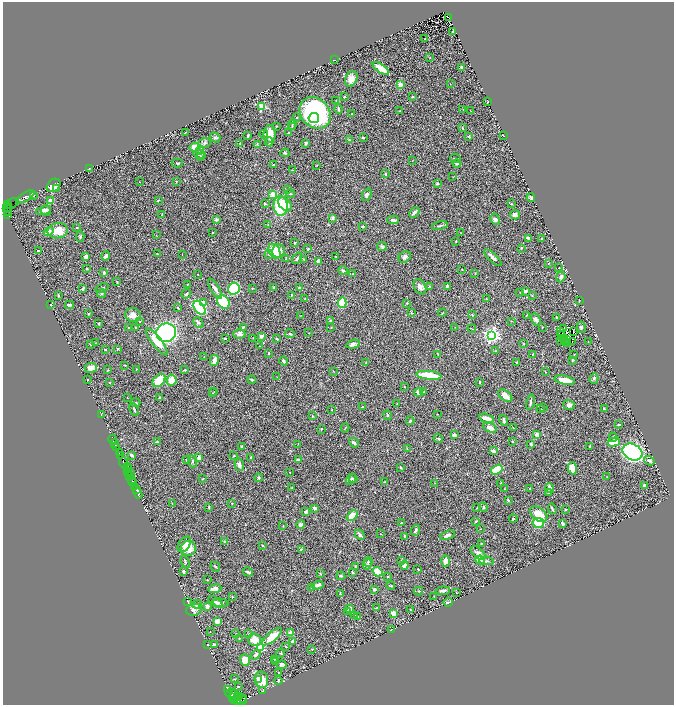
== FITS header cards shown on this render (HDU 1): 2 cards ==
NAXIS1  =                 1343
NAXIS2  =                 1405

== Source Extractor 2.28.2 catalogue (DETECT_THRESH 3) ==
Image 1343 x 1405 px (HDU 1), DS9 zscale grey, zoomed out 1/2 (1 PNG px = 2 x 2 image px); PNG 676 x 707 px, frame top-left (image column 2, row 1405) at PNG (3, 2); each listed source drawn as its Kron ellipse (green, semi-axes under 4 px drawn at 4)
Background 0.854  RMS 0.04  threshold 0.12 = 3 sigma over >= 5 px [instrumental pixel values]
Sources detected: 470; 29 cannot appear on this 1/2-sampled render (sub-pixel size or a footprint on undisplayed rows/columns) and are neither listed nor drawn; the other 441 listed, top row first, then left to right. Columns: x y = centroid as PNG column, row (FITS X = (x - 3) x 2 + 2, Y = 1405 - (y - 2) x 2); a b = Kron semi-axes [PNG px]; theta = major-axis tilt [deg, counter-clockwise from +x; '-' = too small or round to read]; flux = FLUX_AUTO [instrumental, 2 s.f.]
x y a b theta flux
449 18 2 2 - 10
453 31 3 2 - 7.1
424 39 4 3 - 5.2
430 57 2 2 - 2.4
334 60 2 1 - 2.1
462 67 3 2 - 22
381 69 9 3 -34 170
351 79 8 5 69 54
450 84 2 1 - 2
400 85 3 3 - 48
344 97 3 3 - 7.7
412 97 2 2 - 14
336 100 2 2 - 2.7
488 102 4 2 - 4.7
262 106 3 3 - 390
338 109 5 3 - 11
463 109 2 2 - 2.3
399 111 2 2 - 6.5
471 111 2 1 - 2.1
315 113 17 14 -48 1300
352 114 2 2 - 3.7
296 118 3 3 - 5.5
314 118 5 5 - 140
292 124 5 3 - 8.2
276 126 2 2 - 3.5
292 127 3 2 - 5.7
462 128 3 2 - 4.9
185 132 2 1 - 2.3
289 132 2 1 - 3.7
264 134 4 3 - 12
270 134 9 6 84 98
248 135 3 2 - 9.5
503 135 4 1 - 2.2
469 137 3 2 - 7.1
215 138 5 4 - 14
363 138 3 2 - 6.6
349 140 4 3 - 7
269 142 4 3 - 16
205 143 6 4 23 16
306 143 4 3 - 14
240 144 3 2 - 7.3
257 144 3 2 - 4.2
195 147 5 4 - 80
200 150 4 3 - 12
285 153 4 2 - 11
199 154 6 4 -8 24
200 157 3 2 - 5.2
455 158 5 2 - 13
413 160 2 1 - 2.3
177 163 6 2 1 7.3
457 163 4 3 - 12
273 165 3 2 - 5.2
317 165 3 1 - 2.3
89 169 2 1 - 2.1
292 170 3 3 - 3.9
386 174 4 2 - 8.5
453 177 3 2 - 2.7
139 182 2 1 - 2.4
176 182 4 2 - 4.2
437 183 3 3 - 12
54 185 8 5 42 71
56 189 4 3 - 18
287 189 3 3 - 7.9
273 194 4 4 - 56
290 194 5 3 - 8.8
367 195 6 4 68 24
34 196 3 2 - 3.7
25 197 10 4 31 25
531 197 4 2 - 10
51 200 3 3 - 38
158 200 3 2 - 4.5
12 203 7 3 31 37
265 203 4 3 - 4.7
285 204 8 5 -44 94
511 204 3 3 - 6.4
8 205 3 1 - 110
281 206 10 7 -86 320
6 208 3 2 - 160
8 208 4 3 - 350
43 210 8 3 15 22
46 211 5 5 - 16
7 212 3 2 - 190
414 212 6 2 48 32
8 214 4 1 - 140
162 214 3 2 - 7.4
515 215 5 4 - 27
332 218 2 2 - 57
495 219 6 4 -58 21
216 220 4 3 - 11
393 220 6 2 -1 17
268 224 2 2 - 3.2
440 226 8 2 13 9.5
77 227 3 2 - 4.9
363 227 3 2 - 8.2
49 231 5 3 - 44
58 231 10 7 8 120
213 232 2 1 - 2
461 233 2 2 - 2.3
156 235 2 2 - 3.1
80 237 5 4 - 12
529 238 4 3 - 17
542 239 3 2 - 4.5
456 241 2 2 - 5
295 243 2 2 - 7.7
382 246 5 4 - 13
521 248 3 2 - 5.8
308 249 4 2 - 4.1
38 250 2 2 - 7
274 251 8 5 -61 180
278 251 7 6 - 47
157 254 3 2 - 6.9
182 254 2 1 - 2.3
269 255 4 2 - 6.3
86 256 3 3 - 27
106 256 5 2 - 30
336 257 2 1 - 2.9
405 257 6 5 - 23
297 258 6 2 52 14
493 258 11 3 -43 24
285 259 3 2 - 5.6
304 260 3 3 - 5.9
318 261 4 3 - 35
549 263 2 1 - 2.3
87 268 2 2 - 6.3
559 268 2 1 - 3.3
462 269 2 2 - 2.4
343 270 4 3 - 13
104 273 4 3 - 8
475 273 3 2 - 2.5
198 274 2 1 - 3.1
353 274 2 2 - 2.8
561 277 5 4 - 21
117 282 3 2 - 4.5
187 284 3 2 - 3.8
430 286 4 2 - 3.9
447 286 3 2 - 12
274 287 3 3 - 8.2
299 287 2 2 - 7.3
420 287 8 5 -61 32
83 288 4 2 - 19
102 288 7 3 22 13
234 288 6 5 - 600
252 288 2 2 - 6.6
215 289 11 3 -58 32
525 291 4 3 - 17
520 292 2 2 - 3
102 293 4 3 - 7.9
186 294 5 3 - 10
292 295 3 2 - 3.8
532 295 4 2 - 4.2
58 296 3 2 - 8.3
305 299 2 2 - 3.2
487 299 3 2 - 4.1
580 300 2 2 - 2.4
203 302 3 3 - 42
223 302 7 5 -55 350
342 303 5 4 - 290
407 303 4 3 - 6.1
51 305 2 2 - 5.7
69 305 4 2 - 20
178 308 3 2 - 6.9
200 308 8 5 -54 800
88 313 2 2 - 7.4
411 313 3 3 - 5
442 313 4 2 - 4.5
133 315 8 7 - 47
301 315 3 2 - 2.2
472 315 3 2 - 6.2
526 315 2 2 - 3.4
556 317 2 2 - 7.5
536 319 6 4 -64 26
331 321 3 2 - 21
511 321 3 2 - 2.7
140 322 2 2 - 3.1
198 322 6 3 -46 13
99 323 2 2 - 5.4
243 327 3 2 - 7
331 327 2 2 - 3.5
455 327 2 2 - 2.6
543 327 2 2 - 3.3
581 327 6 3 -83 13
128 328 2 2 - 5.1
136 328 2 2 - 13
472 329 4 2 - 4.9
564 329 3 1 - 3.9
560 331 2 1 - 5.5
573 332 2 2 - 7.8
166 333 10 9 - 1400
308 333 2 2 - 2.1
239 334 6 5 - 20
290 334 5 3 - 8.1
491 335 4 4 - 2500
261 336 4 3 - 20
562 336 3 2 - 14
225 338 3 2 - 6.8
253 338 3 2 - 2.9
277 339 3 3 - 11
560 340 3 2 - 2.8
567 340 2 1 - 2.1
564 341 2 1 - 1.8
573 341 3 1 - 1.1
157 342 16 5 -52 130
588 342 2 2 - 2.3
95 343 2 2 - 2.8
566 343 3 1 - 0.62
91 344 2 2 - 7.5
353 344 7 4 16 28
523 344 3 2 - 4.3
568 344 2 1 - 3
259 346 2 2 - 3.2
105 349 2 2 - 12
118 349 3 3 - 5.6
495 351 3 2 - 3.9
269 353 3 2 - 7.5
438 354 4 3 - 7.1
533 354 3 2 - 4.1
574 354 3 2 - 3.7
204 356 2 2 - 2.7
214 360 5 3 - 50
572 360 3 2 - 4
284 361 4 3 - 18
366 362 3 3 - 5.4
516 362 2 2 - 5.6
125 365 2 2 - 3.8
91 368 6 5 - 45
136 369 3 2 - 4.3
108 370 2 1 - 2
184 370 4 2 - 6.9
333 371 3 2 - 2.5
545 372 3 2 - 3.2
429 375 13 4 -7 260
277 377 2 2 - 2.4
594 378 5 4 - 12
88 380 2 2 - 4.4
159 380 7 5 47 260
172 380 6 5 - 110
252 380 4 3 - 15
565 380 10 4 -14 140
479 382 2 2 - 6.4
110 383 3 2 - 4
404 386 2 2 - 2.6
214 391 3 2 - 4.4
419 392 4 3 - 42
423 392 2 2 - 6.2
212 393 2 2 - 2.9
505 396 8 5 -38 47
160 397 3 3 - 5.6
127 398 2 1 - 2.1
135 402 5 3 - 7.3
530 402 8 2 80 19
397 403 3 2 - 4.1
569 405 6 4 -15 19
363 407 3 2 - 7.7
544 407 3 2 - 7.3
332 409 3 2 - 3.6
541 409 2 1 - 1.8
604 409 4 3 - 9.9
134 410 7 2 -65 12
101 414 2 2 - 2.8
437 414 2 1 - 3.4
388 415 5 2 - 6.2
313 416 3 2 - 5
487 418 7 3 -15 72
504 420 5 2 - 23
410 421 4 3 - 8.2
619 424 3 3 - 6.8
345 428 4 2 - 3.9
490 428 7 4 -21 48
513 428 3 2 - 3.1
321 429 3 3 - 4.4
454 435 3 3 - 26
537 435 4 3 - 34
613 437 4 3 - 9.8
438 438 5 3 - 8.6
113 439 4 2 - 36
512 441 2 2 - 4.9
158 442 3 2 - 3.4
614 442 6 3 17 120
115 443 2 2 - 250
354 443 5 3 - 19
298 444 3 2 - 2.1
531 444 3 2 - 9.6
590 446 2 2 - 7
116 447 2 2 - 170
242 447 2 2 - 24
407 449 3 2 - 2.9
493 451 3 2 - 43
632 452 10 8 -27 2200
119 453 3 2 - 930
132 455 4 2 - 19
121 456 3 2 - 430
234 456 2 2 - 5.4
251 457 2 2 - 9.3
199 458 3 3 - 30
186 459 3 2 - 4.1
298 460 4 3 - 12
192 461 6 3 -70 10
649 461 6 4 -37 19
124 463 5 2 - 1900
239 465 6 4 -77 28
127 466 3 2 - 860
400 467 3 2 - 7.7
127 468 2 1 - 450
572 468 6 4 -74 94
497 470 6 4 32 220
128 472 3 2 - 220
131 472 2 1 - 99
290 473 2 1 - 1.9
130 476 3 2 - 430
607 477 2 2 - 2.6
259 478 4 3 - 9.1
131 479 3 2 - 140
203 479 3 2 - 3.7
351 479 6 4 57 15
353 479 4 3 - 7.1
133 481 4 2 - 240
385 482 2 2 - 4.7
435 483 4 2 - 4.9
501 483 4 2 - 6.5
644 485 3 2 - 14
135 487 4 2 - 1000
292 488 2 2 - 5.5
550 488 5 3 - 35
136 489 2 1 - 210
504 489 3 2 - 3.4
530 489 3 2 - 4.3
138 493 5 2 - 1300
548 493 3 3 - 5.3
508 500 4 2 - 7
172 503 3 2 - 2.8
232 503 3 2 - 3.9
209 507 2 2 - 9.2
484 507 4 4 - 11
315 508 3 2 - 29
477 508 3 2 - 4.2
552 509 5 2 - 10
565 510 3 2 - 5.4
306 512 4 3 - 14
539 514 10 6 -37 140
352 516 6 4 42 110
513 519 4 3 - 8.9
476 521 3 2 - 5.8
401 523 3 2 - 8.5
538 523 6 5 - 220
301 524 4 4 - 16
562 524 4 2 - 15
283 526 3 2 - 3.6
480 529 2 2 - 3.7
415 530 6 3 70 20
381 534 2 1 - 3.5
360 535 6 3 -45 18
448 535 8 4 18 26
405 536 3 2 - 11
224 542 3 3 - 5.9
481 543 2 2 - 2.7
184 544 8 5 57 35
263 546 3 2 - 4.7
188 548 8 7 - 130
301 549 3 2 - 4.4
478 553 9 5 -39 30
480 560 5 4 - 80
402 561 4 3 - 16
446 561 5 3 - 70
486 561 7 3 -5 16
185 562 6 3 -68 9.9
368 562 5 3 - 7.6
367 564 5 3 - 9.7
404 565 4 4 - 32
215 567 5 3 - 8.6
356 567 4 2 - 13
418 569 2 2 - 4.8
184 571 3 3 - 11
248 572 5 2 - 17
352 572 3 2 - 6.3
378 572 5 4 - 170
320 573 3 2 - 4.6
341 576 4 2 - 9.8
387 577 3 2 - 4.2
207 580 2 2 - 4.4
317 585 6 3 17 31
391 586 4 2 - 7.1
312 587 4 3 - 8.4
215 589 6 4 8 55
374 589 3 2 - 21
418 591 5 2 - 5.5
443 591 7 3 5 21
457 593 3 1 - 2.7
340 594 3 2 - 6.6
232 597 3 3 - 5.2
434 597 3 2 - 4.7
188 601 3 2 - 4.1
216 602 8 3 -34 21
448 602 5 2 - 9.4
221 603 8 4 -5 20
197 604 5 4 - 17
207 607 4 3 - 38
376 608 3 2 - 8
350 609 3 3 - 31
194 610 8 6 8 27
410 610 2 2 - 4.5
347 611 4 3 - 7.7
394 614 3 3 - 72
354 615 2 1 - 3.6
358 616 2 2 - 2.4
217 621 4 3 - 62
391 629 3 1 - 3.8
210 632 2 1 - 1.9
290 633 4 3 - 34
236 634 3 2 - 3.3
249 634 3 2 - 4.9
272 637 12 4 39 140
239 638 2 2 - 2.8
255 640 7 6 - 100
293 641 4 3 - 19
214 644 3 3 - 10
208 645 3 2 - 5.4
286 647 3 2 - 4.8
261 648 3 3 - 310
312 649 3 2 - 4
280 653 4 2 - 8.1
256 655 5 3 - 30
275 659 3 2 - 4.7
245 660 5 5 - 120
276 662 3 2 - 4.4
282 665 5 4 - 25
279 672 2 2 - 4.3
234 679 3 2 - 3.9
259 679 4 3 - 27
261 680 8 6 -77 140
278 681 4 3 - 11
238 686 2 2 - 7.1
228 689 3 2 - 830
263 690 3 2 - 4.3
231 693 5 4 - 1200
240 696 2 2 - 190
234 697 7 3 -89 740
237 697 4 2 - 640
232 698 2 2 - 430
239 699 7 2 14 500
241 701 6 2 25 610
238 702 3 2 - 700
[29 sub-pixel or undisplayed-footprint detections neither listed nor drawn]